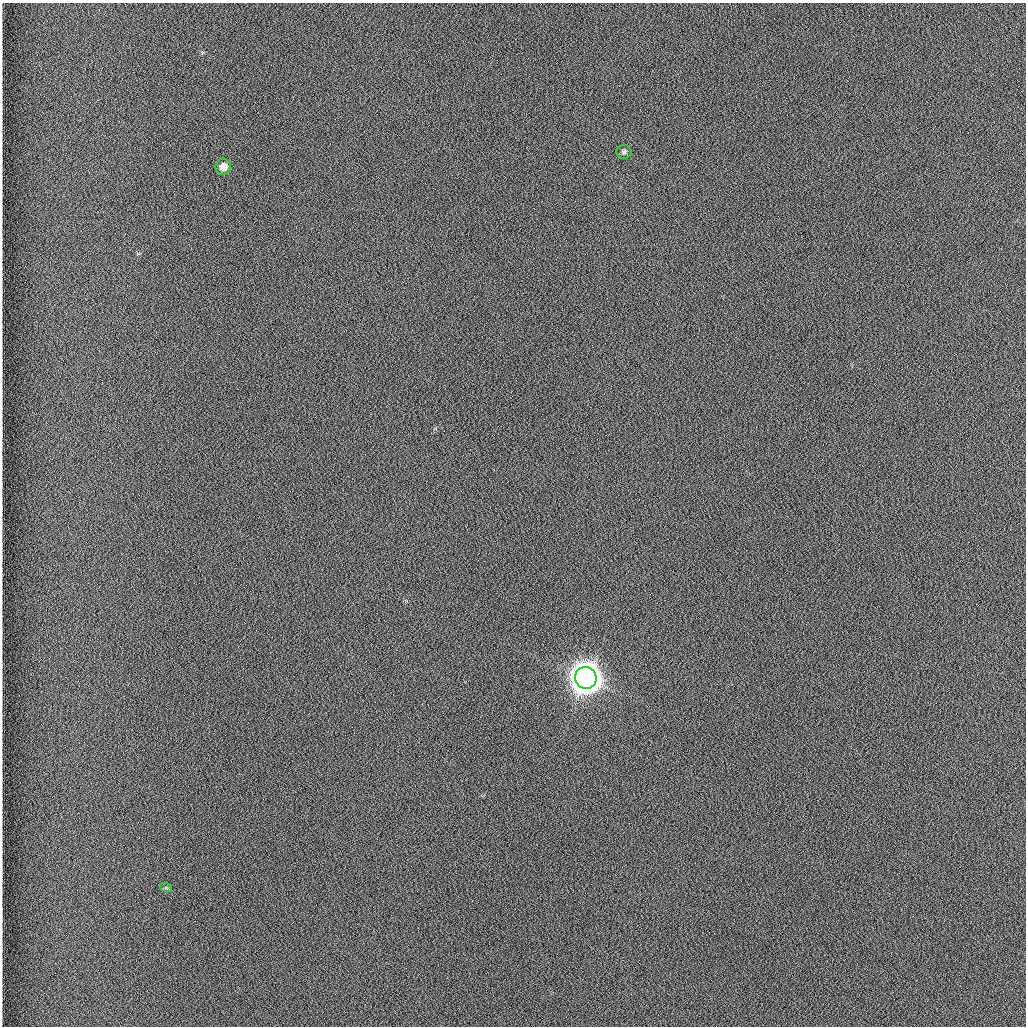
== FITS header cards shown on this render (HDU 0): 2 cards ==
NAXIS1  =                 1024 /fastest changing axis
NAXIS2  =                 1024 /next to fastest changing axis

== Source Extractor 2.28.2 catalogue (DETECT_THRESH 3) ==
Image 1024 x 1024 px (HDU 0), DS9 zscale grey, 1 PNG px = 1 image px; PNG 1028 x 1028 px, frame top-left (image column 1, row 1024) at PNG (2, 3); each listed source drawn as its Kron ellipse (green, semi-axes under 4 px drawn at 4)
Background 1260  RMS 5.9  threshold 17.7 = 3 sigma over >= 5 px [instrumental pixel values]
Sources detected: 4; all 4 listed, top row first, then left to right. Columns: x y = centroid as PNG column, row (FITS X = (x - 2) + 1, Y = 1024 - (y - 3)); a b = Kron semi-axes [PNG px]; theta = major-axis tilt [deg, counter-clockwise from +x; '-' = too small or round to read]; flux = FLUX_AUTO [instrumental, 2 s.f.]
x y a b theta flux
624 152 7 7 - 1.2e+03
223 167 8 7 - 4.1e+03
586 678 11 10 - 1.0e+06
166 888 6 4 -18 5.4e+02